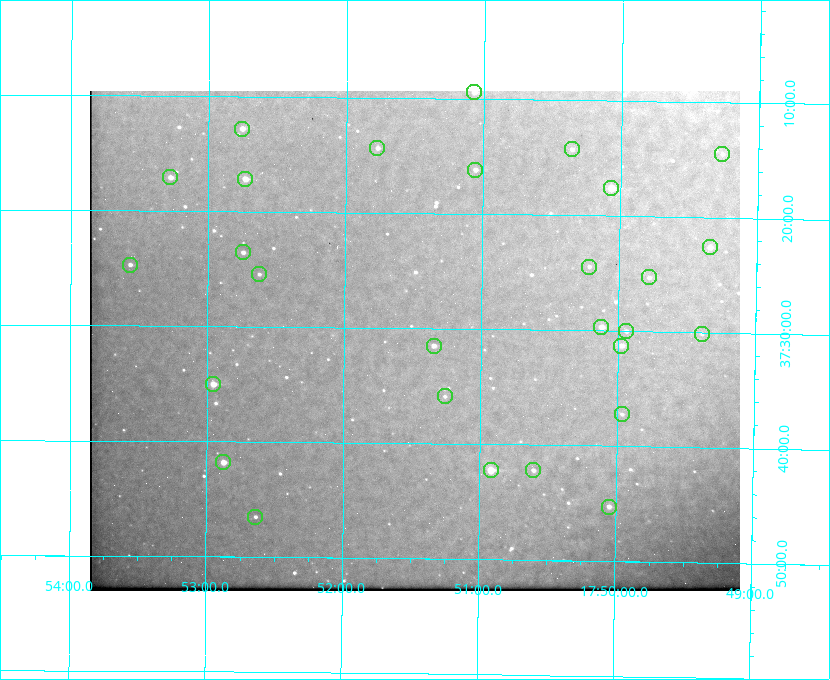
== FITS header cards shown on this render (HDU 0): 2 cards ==
NAXIS1  =                  650 / Width of table row in bytes
NAXIS2  =                  500 / Number of rows in table

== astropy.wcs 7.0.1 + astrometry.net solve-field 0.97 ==
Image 650 x 500 px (HDU 0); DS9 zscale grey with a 90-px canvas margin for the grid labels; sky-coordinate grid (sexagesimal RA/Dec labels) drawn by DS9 from the SOLVED WCS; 28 Tycho-2 reference stars matched to detected sources circled (green)
Header WCS: none
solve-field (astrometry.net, Tycho-2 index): SOLVED blind (the file carries no WCS)
Solved WCS: RA---TAN-SIP/DEC--TAN-SIP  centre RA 17:51:29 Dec +37:31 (267.87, +37.52 deg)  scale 5.21 arcsec/px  FOV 56.5' x 43.4'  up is +179 deg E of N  parity flipped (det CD > 0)
(file carries no celestial WCS; the grid is the blind solution)
Tycho-2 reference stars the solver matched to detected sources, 28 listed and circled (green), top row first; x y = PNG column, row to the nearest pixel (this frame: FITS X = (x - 90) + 1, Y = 500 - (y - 91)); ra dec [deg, ICRS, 3 dp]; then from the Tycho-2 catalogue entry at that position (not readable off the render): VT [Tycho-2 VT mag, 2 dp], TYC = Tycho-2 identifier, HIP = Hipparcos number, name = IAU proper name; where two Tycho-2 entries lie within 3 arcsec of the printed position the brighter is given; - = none
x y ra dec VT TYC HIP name
474 92 267.768 +37.157 9.98 2620-745-1 - -
242 129 268.189 +37.213 9.71 2620-542-1 - -
377 148 267.943 +37.240 10.39 2620-505-1 - -
572 149 267.589 +37.238 11.09 2619-212-1 - -
722 154 267.316 +37.242 12.03 2619-611-1 - -
475 170 267.764 +37.270 10.17 2620-784-1 - -
170 177 268.319 +37.285 9.88 2620-536-1 - -
245 179 268.183 +37.286 8.98 2620-786-1 87506 -
611 188 267.517 +37.293 8.96 2619-379-1 - -
710 247 267.335 +37.377 10.60 2619-634-1 - -
243 252 268.186 +37.393 10.44 2620-175-1 - -
130 265 268.392 +37.412 10.60 2620-800-1 - -
589 267 267.555 +37.408 11.50 2619-358-1 - -
259 274 268.156 +37.424 11.25 2620-712-1 - -
649 277 267.445 +37.422 11.17 2619-451-1 - -
601 327 267.531 +37.495 10.07 2619-274-1 - -
626 331 267.485 +37.500 11.33 2619-40-1 - -
702 334 267.347 +37.503 12.15 3088-638-1 - -
434 346 267.836 +37.525 9.96 3089-889-1 - -
621 346 267.494 +37.522 10.35 3088-270-1 - -
213 384 268.239 +37.584 8.64 3089-755-1 - -
445 396 267.815 +37.598 11.54 3089-1081-1 - -
622 414 267.491 +37.621 11.40 3088-1284-1 - -
223 462 268.219 +37.697 8.93 3089-671-1 - -
491 470 267.730 +37.705 8.13 3089-1203-1 87349 -
533 470 267.652 +37.703 11.04 3089-693-1 - -
609 507 267.512 +37.755 10.10 3089-2332-1 - -
255 517 268.159 +37.775 11.22 3089-2245-1 - -